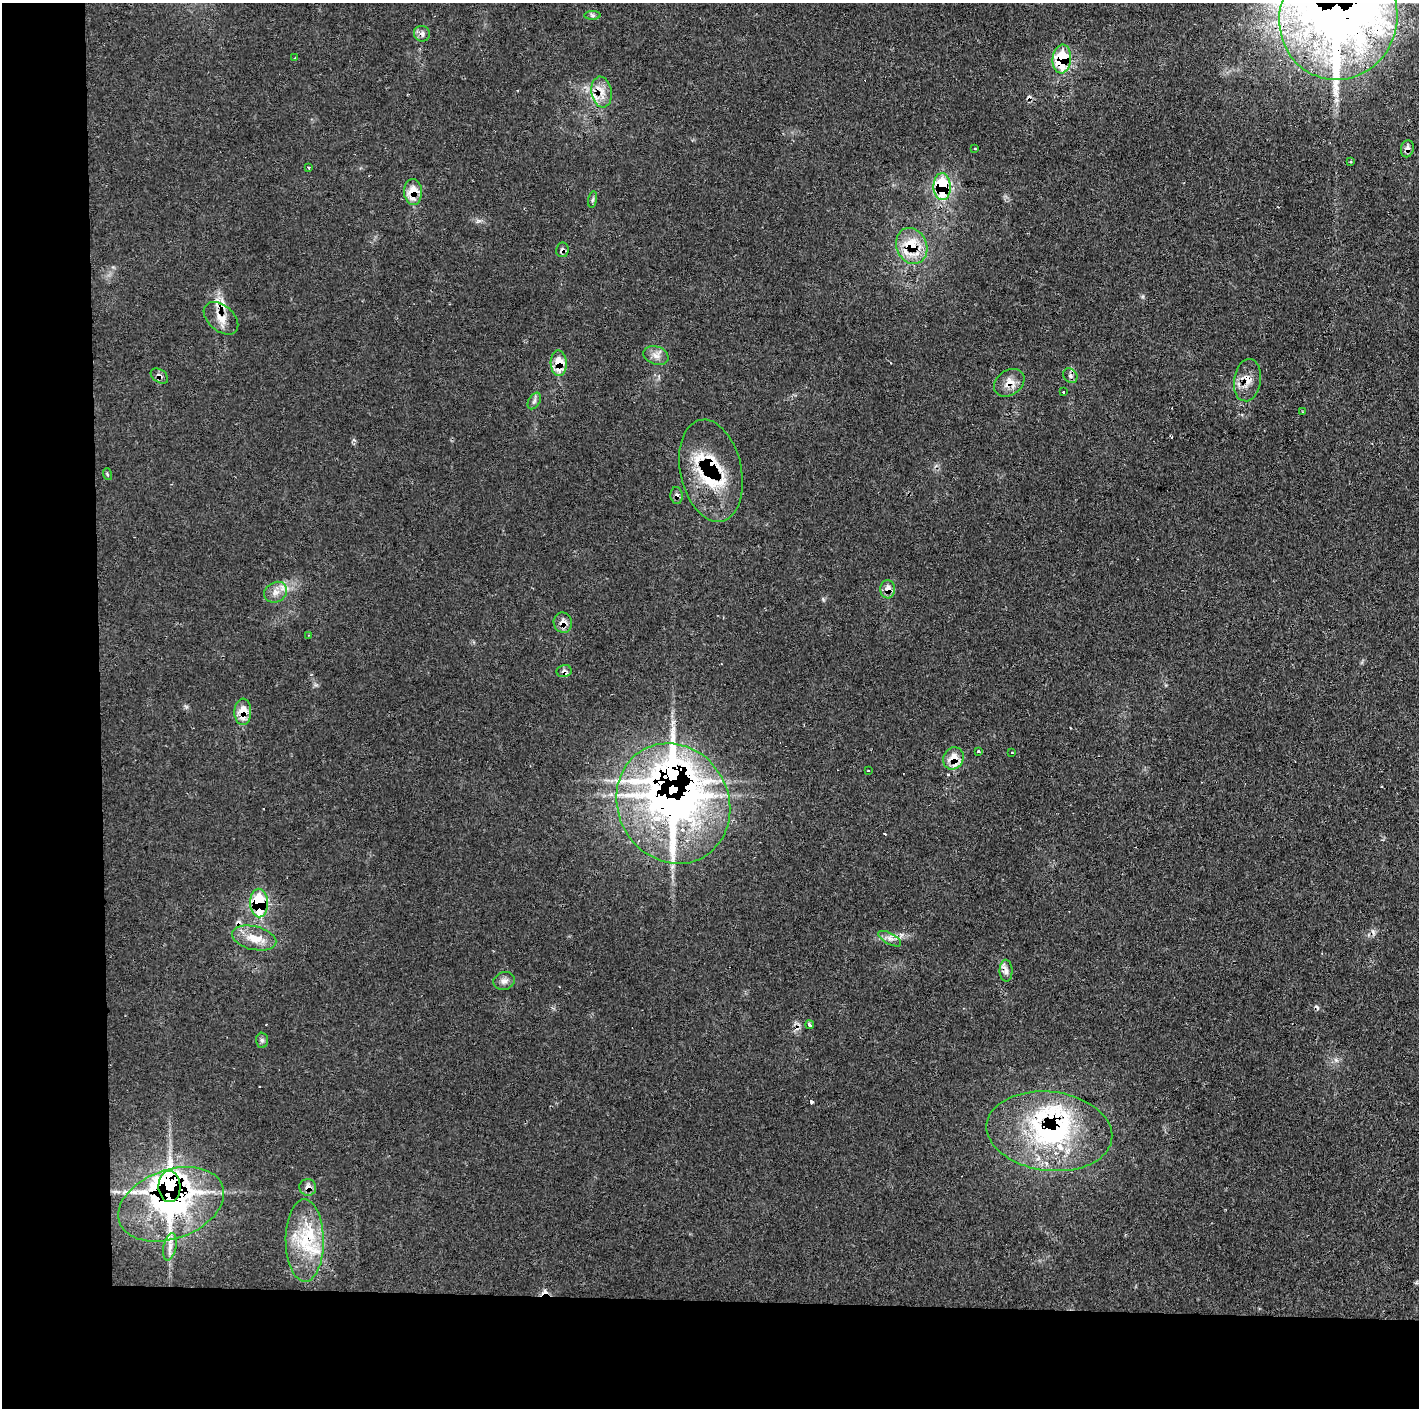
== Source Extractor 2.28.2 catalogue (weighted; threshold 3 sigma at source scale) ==
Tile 7 of 3 x 3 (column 1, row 3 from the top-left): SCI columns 2-1418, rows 1-1406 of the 4253 x 4228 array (HDU 1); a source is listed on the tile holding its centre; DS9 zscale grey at full resolution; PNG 1421 x 1410 px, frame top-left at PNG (2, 3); each listed source drawn as its Kron ellipse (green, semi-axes under 4 px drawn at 4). Shown black and unused: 14% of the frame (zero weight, under 2 of 3 exposures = <1% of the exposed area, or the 3 px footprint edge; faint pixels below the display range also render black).
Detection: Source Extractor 2.28.2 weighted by HDU 2 'WHT'; one run over the whole footprint, this tile lists its part. Background 0.0829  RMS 0.0063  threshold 0.0285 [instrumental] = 3 sigma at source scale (4.5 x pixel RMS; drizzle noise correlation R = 1.50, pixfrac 1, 0.05/0.05 arcsec/px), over >= 5 px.
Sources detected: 76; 10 cosmic-ray / hot-pixel residue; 1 long thin detection or spike segment (spike, bleed or trail) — neither listed nor drawn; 13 inside a brighter listed object's ellipse — not listed separately; the other 52 listed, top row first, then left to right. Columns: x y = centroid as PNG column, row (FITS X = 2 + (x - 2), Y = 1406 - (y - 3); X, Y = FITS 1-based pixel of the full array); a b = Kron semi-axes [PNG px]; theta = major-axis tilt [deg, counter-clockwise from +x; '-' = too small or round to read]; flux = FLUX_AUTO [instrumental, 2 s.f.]
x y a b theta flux
592 15 8 4 0 1.3
1338 18 62 59 74 1400
422 34 8 7 - 2.8
295 58 3 2 - 0.62
1062 59 14 9 85 37
602 92 15 10 -81 7.6
975 149 3 2 - 0.85
1407 149 9 6 78 3.5
1351 162 4 3 - 0.85
309 168 3 3 - 1.8
942 187 13 8 -88 51
413 192 13 9 -89 13
593 200 8 4 81 1.3
912 246 18 15 -67 21
562 250 7 6 - 2
221 318 20 12 -42 8.6
656 355 13 9 -18 4.6
559 363 13 8 -87 14
159 376 10 6 -35 2.8
1070 376 8 6 -48 2.1
1247 380 21 13 81 9
1009 383 16 12 34 7.8
1063 392 3 2 - 0.8
534 401 9 5 60 1.7
1303 412 4 2 - 0.53
711 471 52 30 -78 53
107 474 6 3 -72 0.78
677 495 8 6 -84 2.3
888 589 9 7 87 6.6
276 592 12 10 31 5.2
563 623 10 9 - 5.5
309 635 3 2 - 0.51
564 671 7 6 - 2.2
243 712 13 8 88 11
979 752 3 3 - 2.2
1012 753 3 2 - 0.66
953 758 11 10 - 10
868 771 3 2 - 0.63
673 804 62 55 -61 650
259 903 14 9 -89 50
254 938 23 11 -14 12
890 939 13 5 -29 3
1006 971 11 6 -89 3.3
504 981 11 9 17 3.3
810 1025 4 3 - 3.4
262 1040 7 6 - 1.6
1049 1131 63 39 -7 100
169 1186 16 11 -88 350
308 1187 8 8 - 4.6
171 1204 55 34 20 300
305 1240 41 19 -89 33
170 1247 14 6 78 3.7
Overlapping masked pixels (flux is a lower limit): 30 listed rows (the first 20) at x y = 1338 18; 422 34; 1062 59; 602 92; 1407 149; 942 187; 413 192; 912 246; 562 250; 221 318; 559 363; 159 376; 1247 380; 1009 383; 711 471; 677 495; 888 589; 563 623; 564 671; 243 712
Isophote crosses this tile's border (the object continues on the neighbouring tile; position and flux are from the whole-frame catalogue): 1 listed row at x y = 1338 18